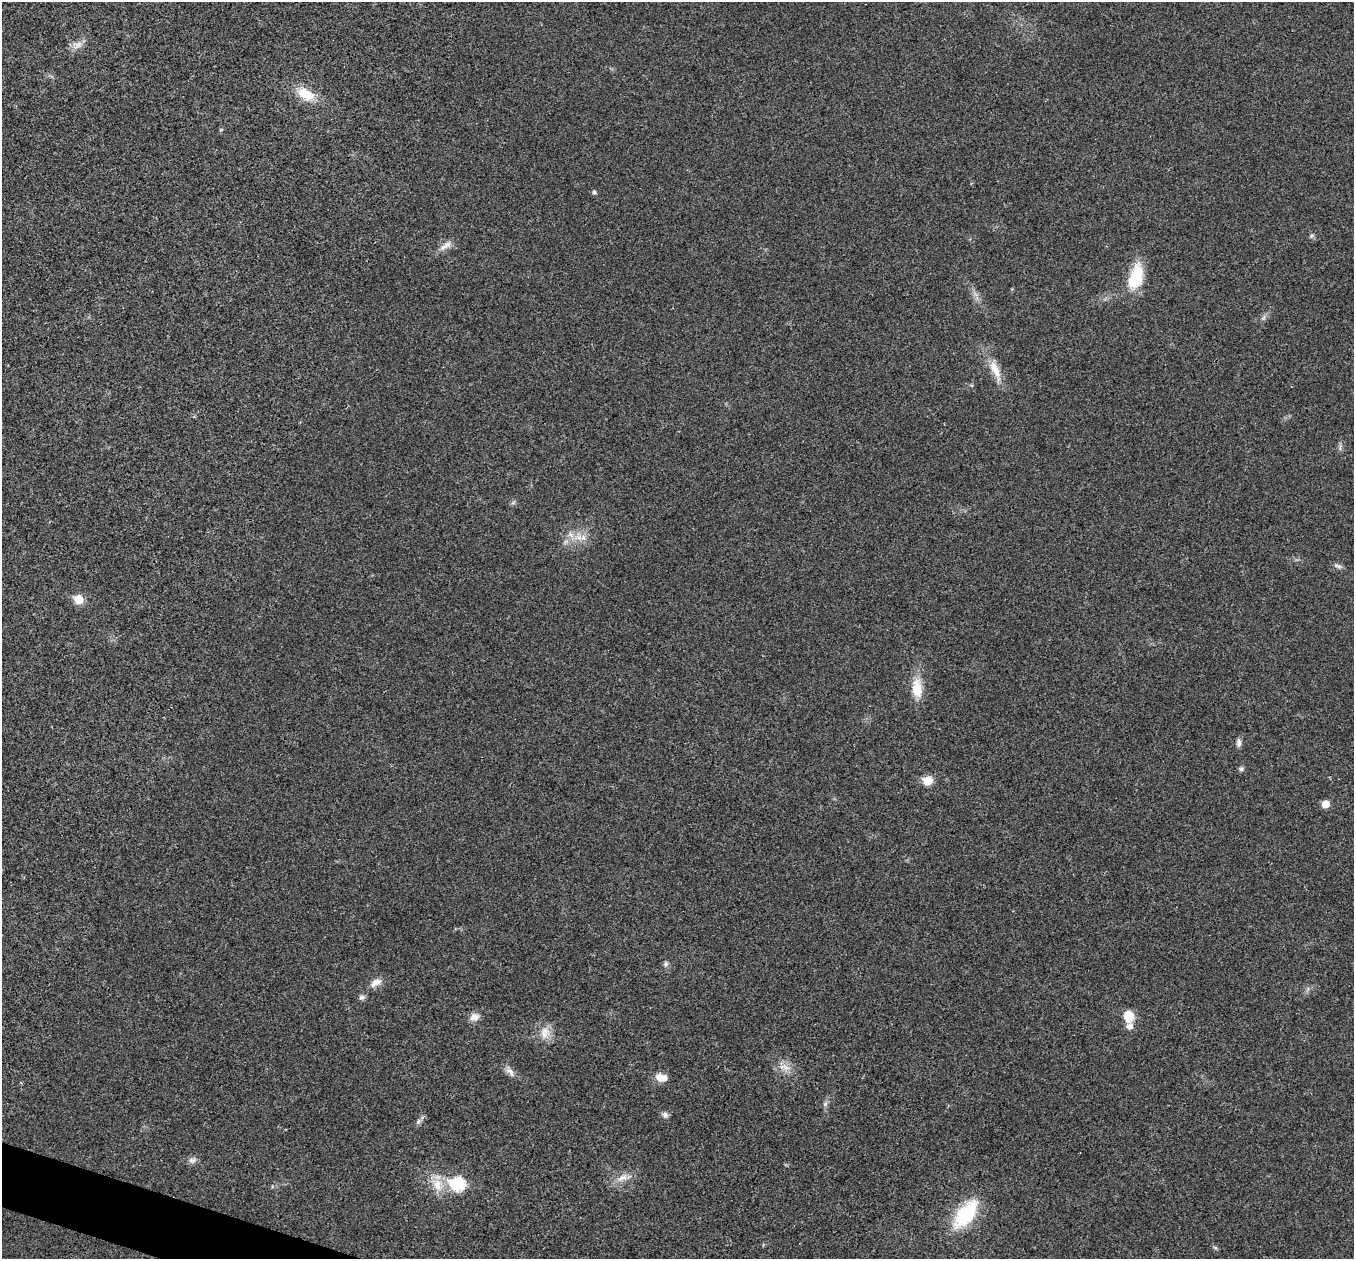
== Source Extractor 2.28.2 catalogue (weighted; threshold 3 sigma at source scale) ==
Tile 7 of 4 x 4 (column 3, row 2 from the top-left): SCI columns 2707-4058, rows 2650-3906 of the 5416 x 5431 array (HDU 1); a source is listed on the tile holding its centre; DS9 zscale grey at full resolution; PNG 1356 x 1261 px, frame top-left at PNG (2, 2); no overlay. Shown black and unused: <1% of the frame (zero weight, under 3 of 4 exposures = <1% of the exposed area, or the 3 px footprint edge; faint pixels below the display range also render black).
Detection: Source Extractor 2.28.2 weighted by HDU 2 'WHT'; one run over the whole footprint, this tile lists its part. Background 0.0214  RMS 0.0052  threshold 0.0235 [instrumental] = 3 sigma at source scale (4.5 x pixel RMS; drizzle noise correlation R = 1.50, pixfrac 1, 0.05/0.05 arcsec/px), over >= 5 px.
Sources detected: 35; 1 inside a brighter listed object's ellipse — not listed separately; the other 34 listed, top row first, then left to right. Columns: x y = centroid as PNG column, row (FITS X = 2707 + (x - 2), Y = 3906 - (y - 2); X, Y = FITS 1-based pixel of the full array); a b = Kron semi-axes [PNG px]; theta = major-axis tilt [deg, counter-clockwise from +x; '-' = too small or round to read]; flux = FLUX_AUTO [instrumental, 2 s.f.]
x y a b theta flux
77 45 16 9 26 3.9
306 94 25 14 -30 11
594 192 5 5 - 1.1
1311 236 6 4 71 0.81
446 246 18 6 31 3.5
1136 277 33 16 73 18
1263 318 8 5 59 1.3
995 369 27 10 -62 8.6
579 537 13 8 8 5
1338 566 12 5 -23 1.6
79 599 6 6 - 13
917 688 26 14 -86 10
1239 743 10 6 -87 1.9
1241 769 6 6 - 1.4
928 781 6 6 - 15
1326 804 6 5 - 7.1
666 964 7 6 - 1.2
376 983 15 8 32 4
362 997 8 6 -3 1.6
1128 1016 12 10 -70 8.5
474 1017 12 9 17 3.5
545 1033 17 12 75 6.2
786 1067 12 7 -31 3.6
510 1072 16 7 -45 2.9
661 1078 15 9 -8 5
825 1104 6 5 - 1.1
665 1115 8 7 - 1.9
418 1121 8 6 47 1.4
192 1160 11 6 -11 2
622 1178 17 8 26 4.5
458 1184 8 7 - 52
438 1185 20 13 -83 8.5
966 1214 30 15 53 34
1215 1247 6 4 -20 0.73